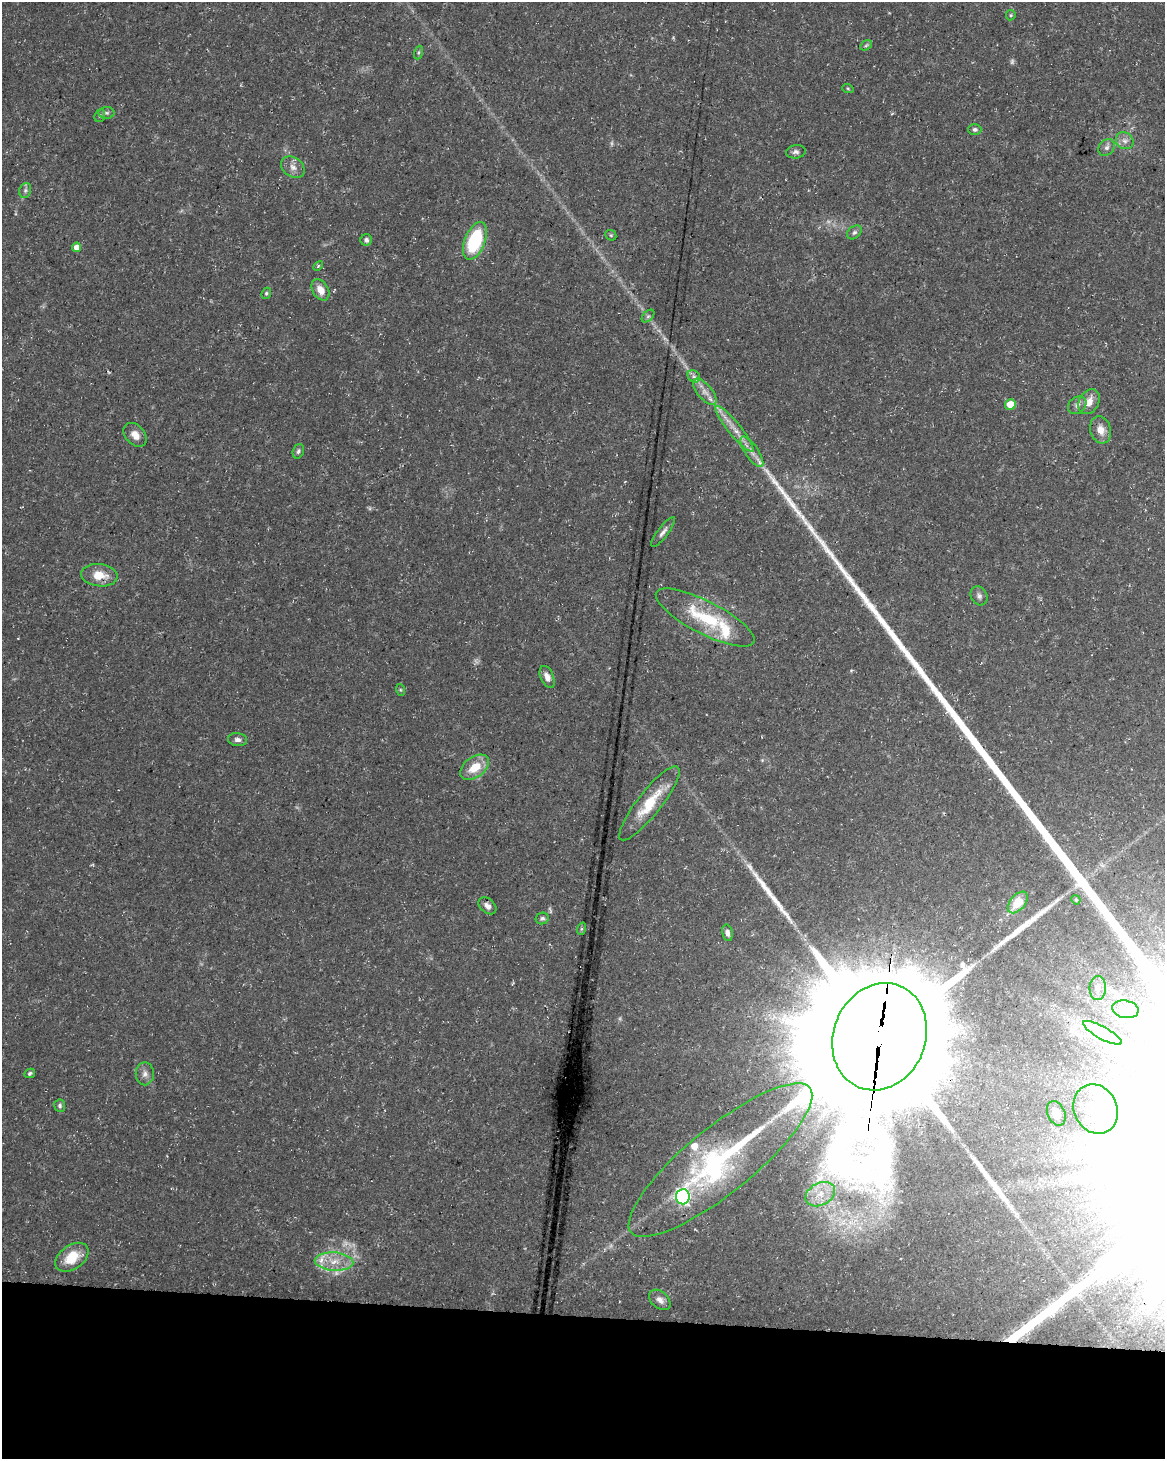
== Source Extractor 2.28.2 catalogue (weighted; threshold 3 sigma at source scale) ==
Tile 10 of 4 x 3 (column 2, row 3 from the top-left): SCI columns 1173-2335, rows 285-1741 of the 4661 x 4881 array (HDU 1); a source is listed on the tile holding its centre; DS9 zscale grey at full resolution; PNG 1167 x 1461 px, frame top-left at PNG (2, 2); each listed source drawn as its Kron ellipse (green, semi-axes under 4 px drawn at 4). Shown black and unused: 10% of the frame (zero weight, under 3 of 5 exposures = <1% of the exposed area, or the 3 px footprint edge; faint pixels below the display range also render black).
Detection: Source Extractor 2.28.2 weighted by HDU 2 'WHT'; one run over the whole footprint, this tile lists its part. Background 0.0267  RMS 0.0022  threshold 0.00997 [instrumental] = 3 sigma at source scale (4.5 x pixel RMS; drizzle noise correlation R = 1.50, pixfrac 1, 0.0396/0.0396 arcsec/px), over >= 5 px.
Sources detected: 79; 8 too faint to see at this stretch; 4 inside a brighter object's white glare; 3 long thin detections or spike segments (spike, bleed or trail) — neither listed nor drawn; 3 inside a brighter listed object's ellipse — not listed separately; the other 61 listed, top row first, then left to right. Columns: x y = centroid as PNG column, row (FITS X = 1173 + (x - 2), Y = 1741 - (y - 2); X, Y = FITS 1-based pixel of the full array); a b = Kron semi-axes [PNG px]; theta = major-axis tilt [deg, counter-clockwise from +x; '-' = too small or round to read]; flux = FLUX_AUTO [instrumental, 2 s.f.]
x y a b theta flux
1011 15 5 5 - 0.3
866 45 6 4 31 0.36
419 52 7 3 71 0.33
848 89 6 3 -20 0.28
107 113 8 6 0 0.54
100 116 6 5 - 0.38
975 129 6 5 - 0.57
1125 141 9 8 - 1.2
1107 148 9 7 44 0.87
796 152 10 6 8 0.76
293 167 13 9 -35 1.6
25 190 8 5 70 0.63
854 232 8 6 38 0.58
611 235 6 5 - 0.31
366 240 6 5 - 0.67
475 241 20 10 68 16
77 247 5 4 - 2
318 266 6 3 46 0.25
320 290 11 8 -59 2.5
266 293 6 4 69 0.34
648 316 7 4 44 0.47
694 376 7 5 -43 0.62
705 392 16 7 -49 1.9
1089 402 13 10 59 2.5
1010 404 5 5 - 4.5
1077 405 10 8 41 1
734 429 29 6 -51 3.1
1100 430 14 10 -74 2.3
135 435 13 9 -48 1.9
298 451 7 5 70 0.49
752 452 18 6 -56 1.8
663 532 18 5 53 1.1
99 575 18 11 -6 4.1
979 596 10 8 -61 0.81
705 618 55 16 -27 14
547 677 12 6 -67 1.4
401 690 6 4 -71 0.28
237 740 9 6 -7 0.9
475 767 16 10 36 4.7
649 803 46 12 52 8
1076 900 5 4 - 0.27
1018 902 12 7 50 4.7
487 906 10 7 -40 1.1
542 918 6 6 - 0.49
581 929 6 4 71 0.31
727 933 8 5 -78 0.88
1098 988 12 8 89 1.6
1125 1009 13 8 -10 2.3
1102 1033 22 6 -29 2.6
880 1037 55 46 68 13000
30 1073 5 4 - 0.42
145 1074 11 9 89 1.2
60 1106 6 5 - 0.55
1096 1109 25 21 -65 10
1056 1113 13 8 -66 2.4
720 1160 115 33 39 45
820 1194 16 11 28 3.4
683 1197 7 7 - 50
72 1257 18 12 36 5.3
334 1261 19 9 -3 3.7
660 1300 12 8 -40 1.3
Overlapping masked pixels (flux is a lower limit): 1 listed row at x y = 880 1037
Unlisted compact peaks at least as high as the median listed source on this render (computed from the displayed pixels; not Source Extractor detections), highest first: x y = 810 527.